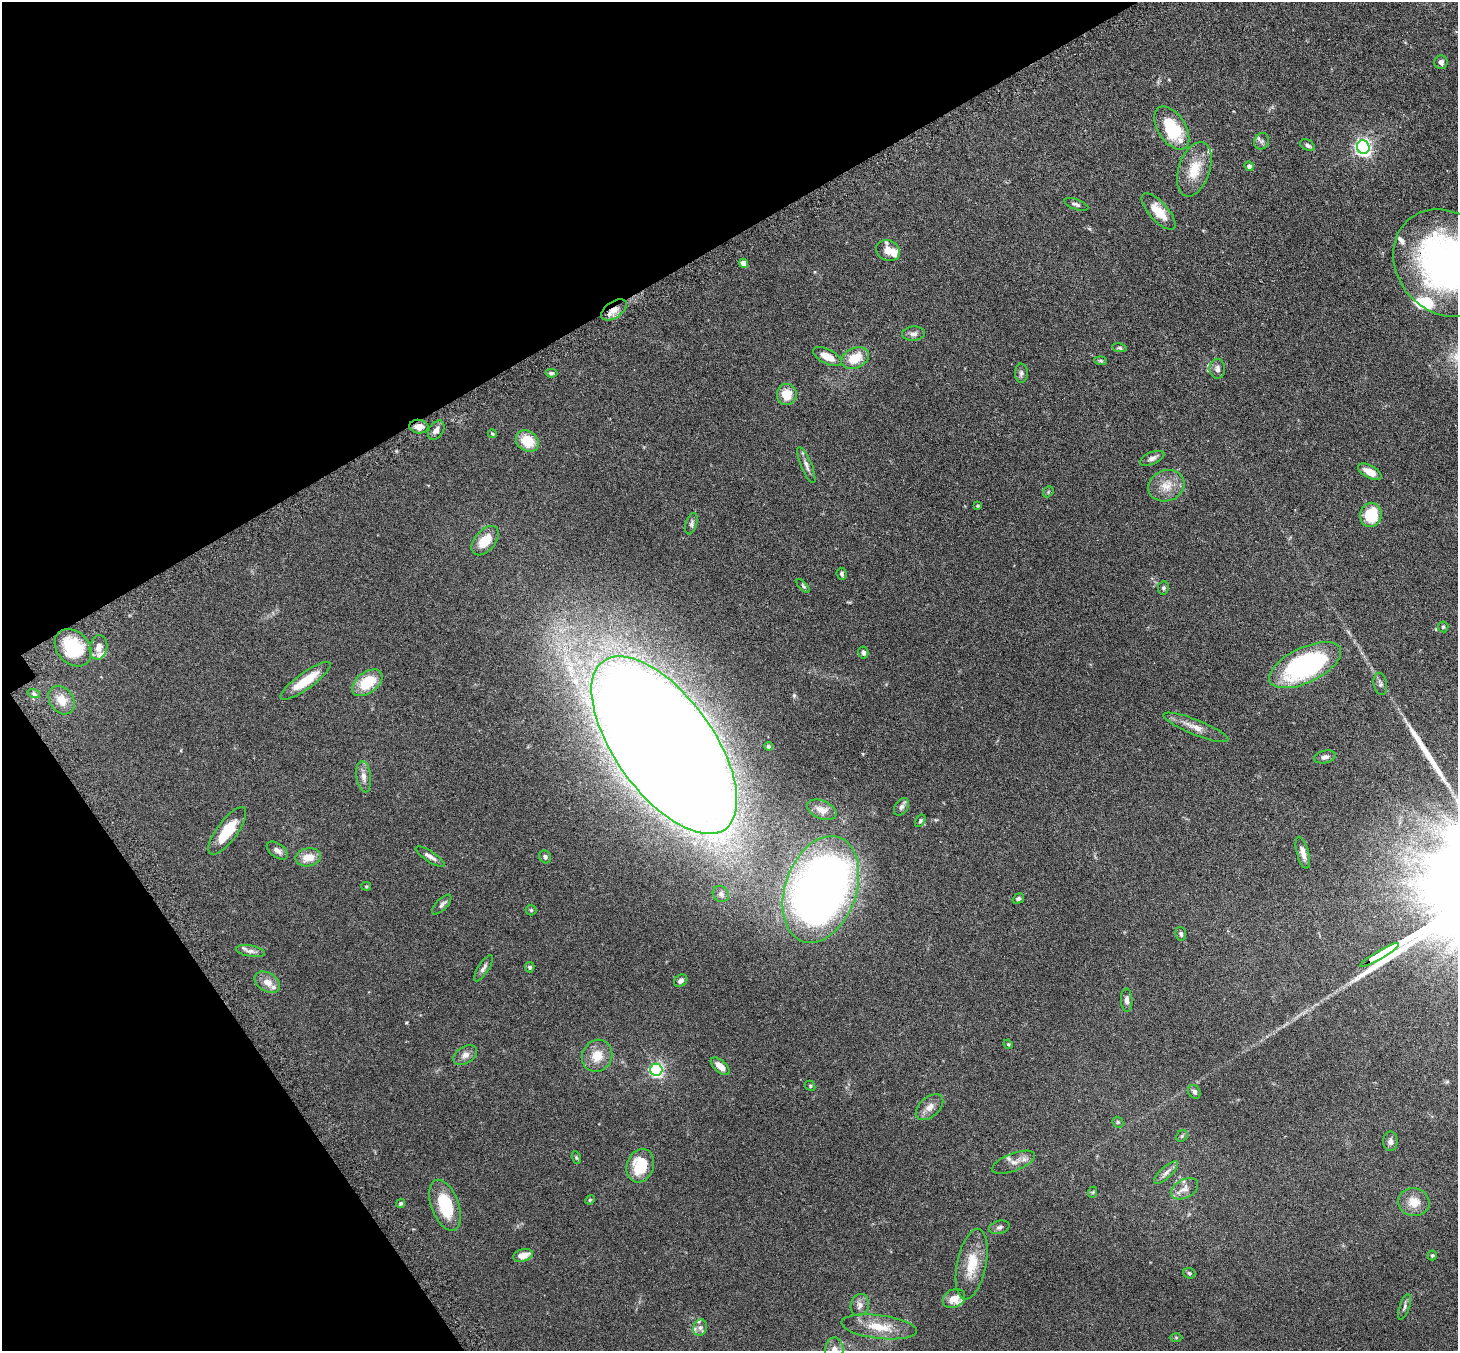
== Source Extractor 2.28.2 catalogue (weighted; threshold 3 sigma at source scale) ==
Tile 5 of 4 x 4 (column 1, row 2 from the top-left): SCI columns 52-1507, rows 2889-4237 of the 5927 x 5916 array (HDU 1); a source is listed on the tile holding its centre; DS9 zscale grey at full resolution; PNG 1460 x 1353 px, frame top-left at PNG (2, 2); each listed source drawn as its Kron ellipse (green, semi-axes under 4 px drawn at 4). Shown black and unused: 27% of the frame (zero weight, under 3 of 6 exposures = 4% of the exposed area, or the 3 px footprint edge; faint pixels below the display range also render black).
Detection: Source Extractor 2.28.2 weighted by HDU 2 'WHT'; one run over the whole footprint, this tile lists its part. Background 0.12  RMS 0.0045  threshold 0.0185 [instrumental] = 3 sigma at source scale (4.09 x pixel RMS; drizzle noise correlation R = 1.36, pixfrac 0.8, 0.05/0.05 arcsec/px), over >= 5 px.
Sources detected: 118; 1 long thin detection or spike segment (spike, bleed or trail) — neither listed nor drawn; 8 inside a brighter listed object's ellipse — not listed separately; the other 109 listed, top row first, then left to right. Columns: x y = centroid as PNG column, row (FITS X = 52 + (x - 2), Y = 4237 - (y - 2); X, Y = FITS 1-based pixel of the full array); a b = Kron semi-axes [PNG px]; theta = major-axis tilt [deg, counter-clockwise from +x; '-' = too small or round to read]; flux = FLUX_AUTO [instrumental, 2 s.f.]
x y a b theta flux
1441 62 7 6 - 1.7
1172 128 24 14 -57 19
1262 141 8 7 - 1.3
1307 145 8 5 -31 1.1
1363 147 7 6 - 150
1249 166 5 4 - 1.8
1194 169 28 15 72 9.8
1076 204 12 5 -20 1.1
1159 211 23 9 -48 7.4
888 251 12 10 -24 4.3
743 263 4 4 - 3.4
1445 263 57 48 -51 130
614 310 14 8 34 3.9
914 334 11 7 3 1.6
1119 348 7 4 -9 0.61
827 356 15 7 -27 5.3
855 358 14 10 27 8.8
1101 361 6 4 -6 0.52
1217 369 10 7 -87 1.6
551 373 6 4 0 0.75
1021 373 9 6 -89 1.2
787 394 10 10 - 7
419 427 9 7 -4 2.6
436 430 10 7 57 1.7
492 434 4 3 - 0.44
527 441 12 10 -36 8.9
1152 458 13 6 22 1.6
806 465 19 5 -67 2
1370 472 13 6 -29 4
1166 486 18 15 21 5.9
1048 492 6 4 48 0.49
978 506 3 3 - 0.48
1371 515 12 11 - 14
691 524 11 5 73 1.1
485 541 17 10 50 8.1
841 574 6 5 - 0.88
803 586 8 4 -45 0.61
1163 588 7 5 80 0.74
1443 627 5 5 - 0.55
99 647 12 9 80 2.5
73 648 21 16 -46 19
863 652 6 5 - 1.1
1305 665 39 17 25 68
305 681 30 8 36 9.5
367 683 17 10 37 13
1380 684 11 6 -79 1.3
34 694 6 4 -19 0.73
62 700 15 11 -55 5.2
1196 727 35 7 -22 4.2
664 745 104 49 -54 2200
768 746 4 3 - 0.65
1325 757 11 6 11 1.4
364 777 16 7 -83 2.7
901 807 9 6 57 1.3
822 810 15 9 -23 3.1
920 821 7 4 60 0.68
227 831 29 10 54 12
277 850 12 7 -36 1.9
1303 853 16 6 -75 2.7
308 857 13 9 9 5.5
430 857 16 5 -32 2
545 857 6 5 - 0.83
366 886 5 4 - 0.39
821 889 55 35 71 320
721 894 9 7 -46 1.2
1018 899 6 4 33 0.77
442 905 13 5 46 1.2
531 910 5 5 - 0.54
1181 934 7 5 -80 1
250 951 15 5 -10 1.8
1380 955 22 3 30 1900
530 967 5 4 - 0.96
483 968 15 5 57 1.4
681 981 7 5 39 1.4
267 982 14 9 -32 3.8
1127 1000 12 5 -88 1.7
1008 1044 5 4 - 0.37
465 1055 13 8 31 2.3
597 1056 16 15 - 6.7
720 1066 12 5 -42 3.5
656 1070 6 6 - 91
810 1086 5 4 - 0.5
1194 1092 7 6 - 1.3
930 1107 16 10 41 3
1118 1122 6 5 - 0.54
1182 1136 6 5 - 0.66
1390 1141 10 7 89 1.4
576 1158 7 4 -70 0.53
1013 1162 23 9 21 3.5
640 1166 17 13 70 14
1166 1172 15 5 43 2
1184 1189 15 9 28 2.8
1093 1192 6 3 71 0.36
590 1200 5 4 - 0.46
1414 1202 16 14 -13 5.4
401 1203 5 4 - 0.64
445 1205 27 13 -70 18
999 1227 10 6 16 1.3
523 1255 10 6 15 4.1
1432 1255 5 4 - 0.61
972 1264 36 14 78 11
1189 1273 6 5 - 0.68
954 1298 12 9 29 4.2
860 1305 11 9 74 2.2
1405 1307 13 5 69 1.3
879 1327 38 11 -7 9.7
700 1328 8 6 76 1.4
1176 1338 6 4 -1 0.49
834 1350 13 9 86 4
Overlapping masked pixels (flux is a lower limit): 4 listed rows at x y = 1445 263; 614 310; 419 427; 1380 955
Isophote crosses this tile's border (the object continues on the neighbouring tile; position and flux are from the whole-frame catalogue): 2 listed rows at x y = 1445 263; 834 1350